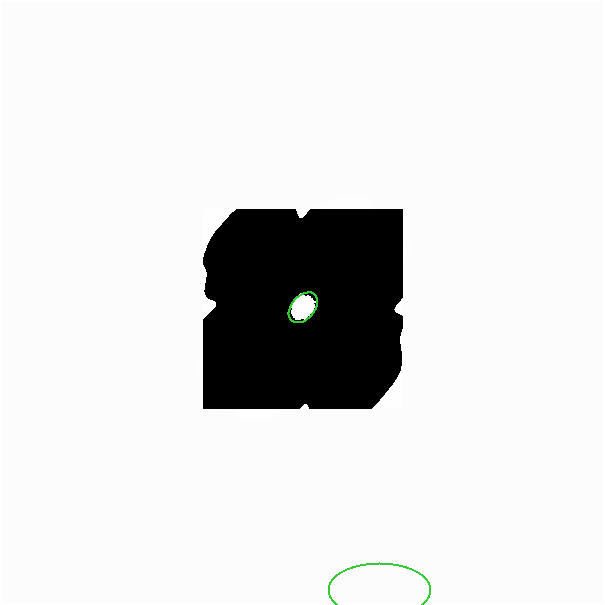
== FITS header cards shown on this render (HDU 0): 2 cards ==
NAXIS1  =                  601
NAXIS2  =                  601

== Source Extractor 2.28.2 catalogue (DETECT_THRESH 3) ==
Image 601 x 601 px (HDU 0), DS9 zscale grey, 1 PNG px = 1 image px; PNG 605 x 605 px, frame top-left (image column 1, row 601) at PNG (2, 2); each listed source drawn as its Kron ellipse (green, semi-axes under 4 px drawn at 4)
Background 0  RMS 5.3e-44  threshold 1.60e-43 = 3 sigma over >= 5 px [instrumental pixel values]
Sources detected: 15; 13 with non-positive FLUX_AUTO (blend fragments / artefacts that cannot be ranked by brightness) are neither listed nor drawn; the other 2 listed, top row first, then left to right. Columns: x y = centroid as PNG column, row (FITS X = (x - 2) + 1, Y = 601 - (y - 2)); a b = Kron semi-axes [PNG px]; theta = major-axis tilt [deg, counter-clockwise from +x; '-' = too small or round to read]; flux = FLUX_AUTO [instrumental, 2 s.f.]
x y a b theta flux
303 308 17 11 48 3.9e+01
380 591 51 27 0 1.5e-10
At the frame edge (FLAGS 8, measured only in part): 1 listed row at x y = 380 591
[13 non-positive-flux detections neither listed nor drawn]